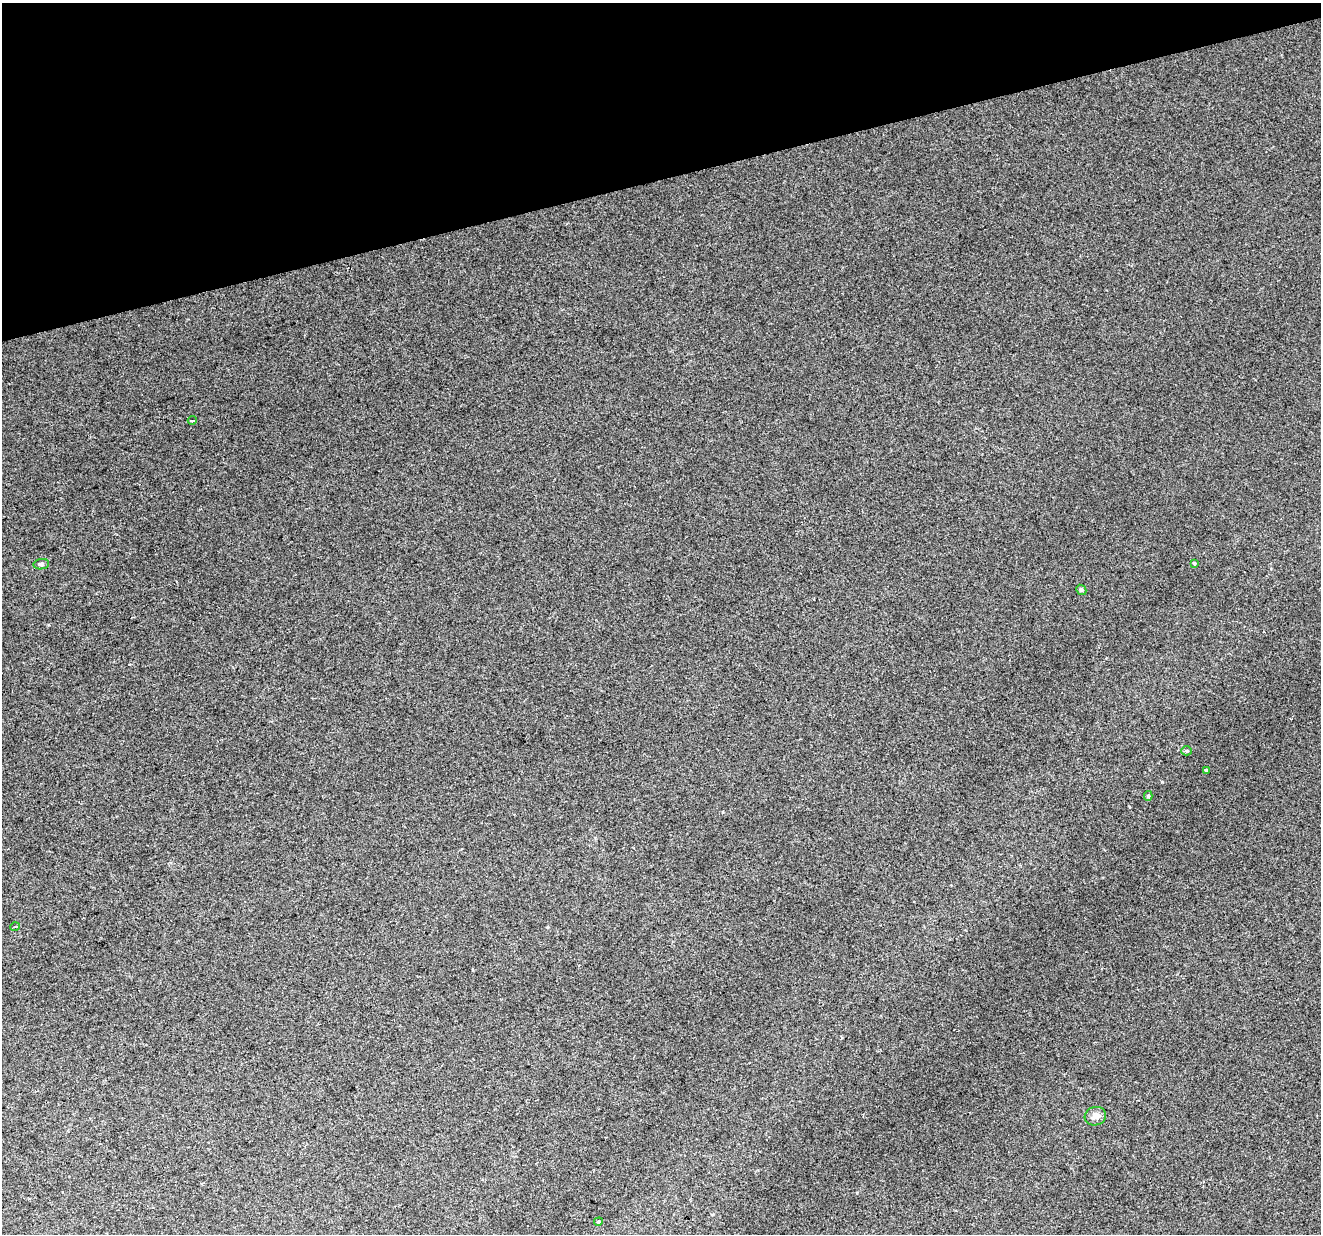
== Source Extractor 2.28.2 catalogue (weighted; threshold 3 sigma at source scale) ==
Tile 3 of 4 x 4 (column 3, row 1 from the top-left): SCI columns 2639-3957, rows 3750-4981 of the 5276 x 5088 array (HDU 1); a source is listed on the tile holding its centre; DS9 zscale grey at full resolution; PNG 1323 x 1236 px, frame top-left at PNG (2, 3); each listed source drawn as its Kron ellipse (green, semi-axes under 4 px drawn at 4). Shown black and unused: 14% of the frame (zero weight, under 2 of 3 exposures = <1% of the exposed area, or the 3 px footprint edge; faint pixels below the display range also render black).
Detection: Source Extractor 2.28.2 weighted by HDU 2 'WHT'; one run over the whole footprint, this tile lists its part. Background 0.0181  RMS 0.0066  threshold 0.0297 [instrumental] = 3 sigma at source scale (4.5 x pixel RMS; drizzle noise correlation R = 1.50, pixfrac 1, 0.0396/0.0396 arcsec/px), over >= 5 px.
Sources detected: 10; all 10 listed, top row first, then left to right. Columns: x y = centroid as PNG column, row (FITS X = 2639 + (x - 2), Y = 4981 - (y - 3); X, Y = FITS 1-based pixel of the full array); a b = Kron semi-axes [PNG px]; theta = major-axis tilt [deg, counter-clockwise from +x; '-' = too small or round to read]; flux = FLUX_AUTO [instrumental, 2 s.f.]
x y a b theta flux
192 420 4 3 - 2.7
1194 563 3 3 - 0.68
41 564 8 5 8 1.2
1081 590 5 4 - 0.94
1186 751 5 4 - 0.82
1207 770 4 3 - 1.2
1148 796 5 4 - 0.88
15 927 5 3 - 0.57
1095 1116 11 9 17 3.8
598 1222 4 3 - 0.64
Unlisted compact peaks at least as high as the median listed source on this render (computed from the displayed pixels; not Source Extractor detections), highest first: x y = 1162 782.